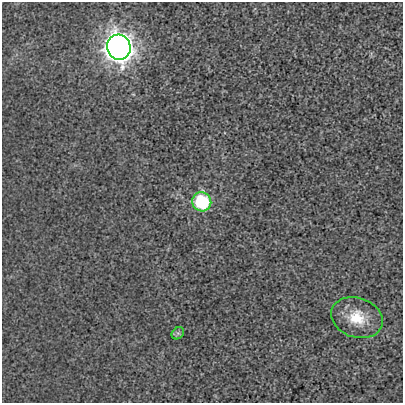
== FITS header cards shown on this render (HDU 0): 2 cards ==
NAXIS1  =                  401
NAXIS2  =                  401

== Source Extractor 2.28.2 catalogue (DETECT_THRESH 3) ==
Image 401 x 401 px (HDU 0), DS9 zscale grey, 1 PNG px = 1 image px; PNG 405 x 405 px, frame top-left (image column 1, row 401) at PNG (2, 2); each listed source drawn as its Kron ellipse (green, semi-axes under 4 px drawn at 4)
Background -8.62e-05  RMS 0.0027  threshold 0.00803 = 3 sigma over >= 5 px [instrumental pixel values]
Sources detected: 4; all 4 listed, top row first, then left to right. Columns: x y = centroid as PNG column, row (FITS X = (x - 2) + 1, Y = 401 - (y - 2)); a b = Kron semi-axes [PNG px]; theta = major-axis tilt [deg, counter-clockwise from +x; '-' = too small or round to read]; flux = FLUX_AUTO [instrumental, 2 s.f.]
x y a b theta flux
119 47 12 12 - 220
202 202 10 9 - 13
357 318 26 19 -19 5.3
178 333 7 5 43 0.39